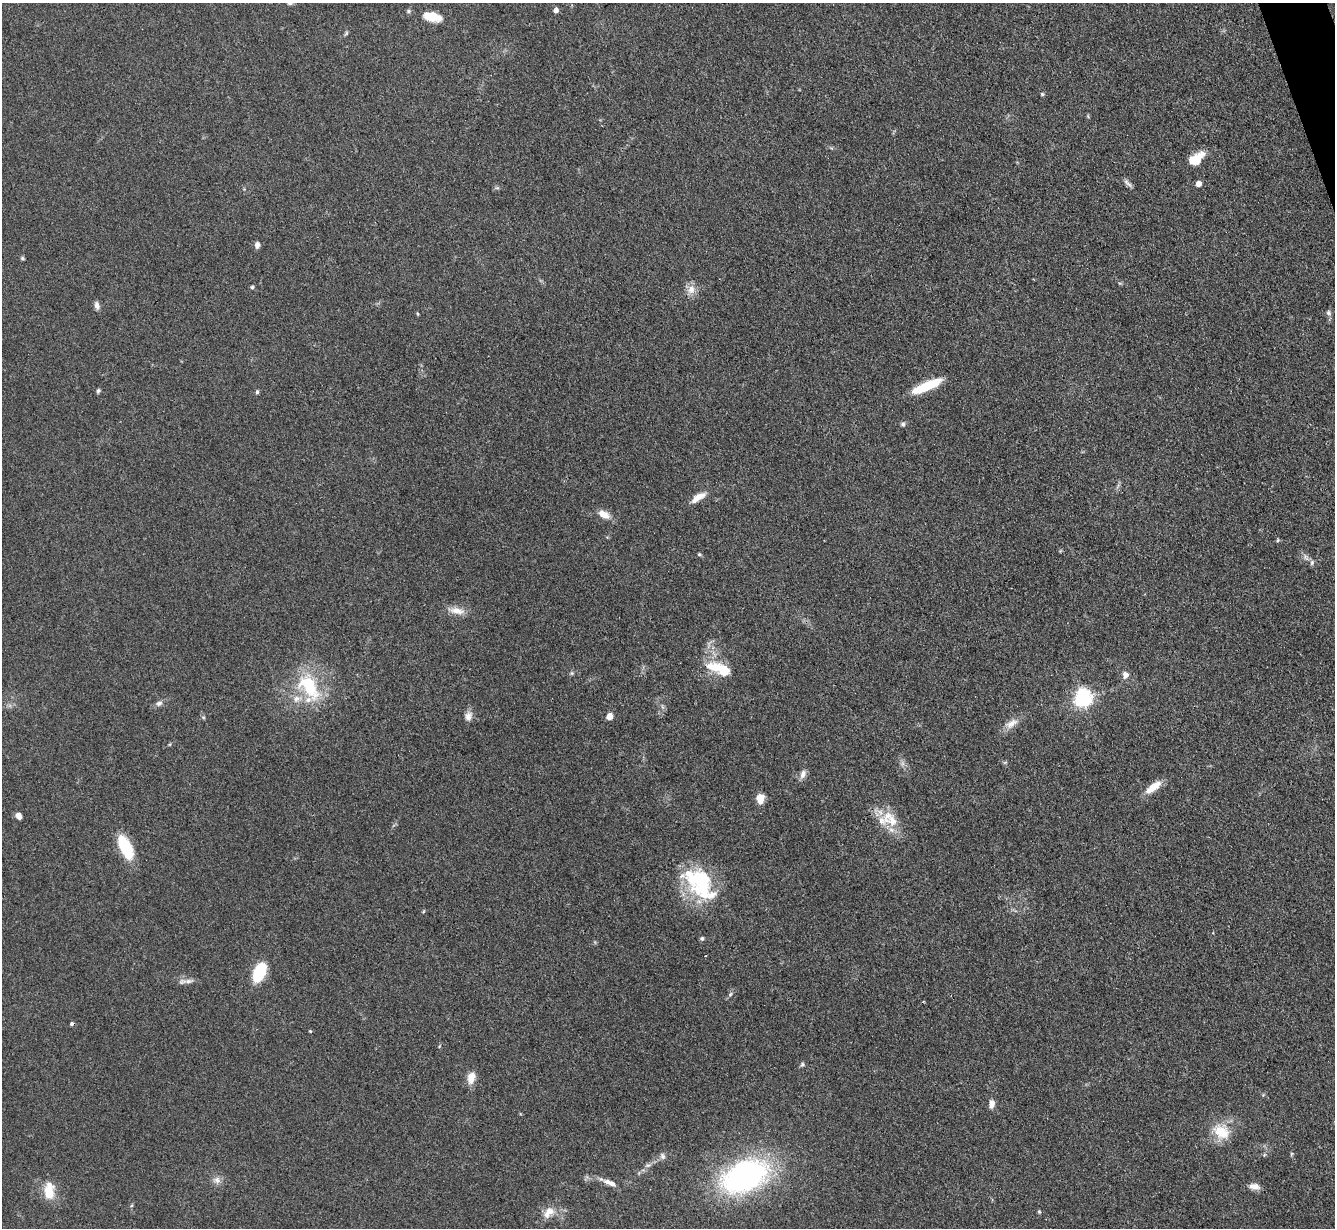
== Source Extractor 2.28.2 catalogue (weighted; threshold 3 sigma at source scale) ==
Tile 10 of 4 x 4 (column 2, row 3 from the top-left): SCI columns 1342-2674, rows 1504-2729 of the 5350 x 5332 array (HDU 1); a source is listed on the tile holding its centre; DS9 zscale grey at full resolution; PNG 1337 x 1230 px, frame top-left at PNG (2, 3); no overlay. Shown black and unused: <1% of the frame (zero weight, under 3 of 4 exposures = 1% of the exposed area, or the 3 px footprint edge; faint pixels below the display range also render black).
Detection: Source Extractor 2.28.2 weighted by HDU 2 'WHT'; one run over the whole footprint, this tile lists its part. Background 0.116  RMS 0.0069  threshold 0.031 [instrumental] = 3 sigma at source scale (4.5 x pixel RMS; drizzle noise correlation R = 1.50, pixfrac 1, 0.05/0.05 arcsec/px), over >= 5 px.
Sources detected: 73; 1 inside a brighter object's white glare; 1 cosmic-ray / hot-pixel residue — not listed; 8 inside a brighter listed object's ellipse — not listed separately; the other 63 listed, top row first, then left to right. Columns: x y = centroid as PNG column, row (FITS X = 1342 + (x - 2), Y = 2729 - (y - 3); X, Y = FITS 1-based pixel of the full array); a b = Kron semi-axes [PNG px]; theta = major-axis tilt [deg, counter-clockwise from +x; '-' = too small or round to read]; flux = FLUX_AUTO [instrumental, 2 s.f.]
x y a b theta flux
556 10 4 4 - 4.4
408 11 6 5 - 1.2
433 16 19 12 -14 11
346 33 7 4 60 1
1042 94 5 4 - 0.84
1088 116 5 4 - 0.79
1195 159 19 10 33 14
1128 183 14 5 -42 2.3
1198 184 5 5 - 5.8
257 245 7 5 86 2.9
22 258 5 4 - 1
252 287 5 4 - 1
691 290 13 10 83 5.8
97 305 10 6 -80 2.8
1329 313 7 6 - 2
927 386 33 8 23 24
98 391 6 4 69 1.2
257 392 5 4 - 1.1
903 424 6 5 - 1.4
698 497 20 8 32 7.4
604 514 17 9 -30 6.6
1278 540 5 5 - 0.84
699 554 5 4 - 0.86
1306 557 10 6 -45 2.7
456 611 24 9 -9 7.4
723 670 16 12 -38 16
572 673 5 5 - 1.1
1125 675 10 8 89 3.4
309 686 43 22 -57 41
1083 698 7 7 - 280
159 703 9 6 32 2.5
468 716 13 10 77 4.3
609 716 5 5 - 10
1011 724 21 10 29 6.6
1005 762 6 4 19 0.82
803 774 12 7 73 3.7
1153 787 22 8 37 10
760 798 10 8 89 7.5
19 816 7 5 -56 4.1
893 821 20 14 -69 14
125 847 25 11 -63 32
700 880 38 32 -61 56
424 911 5 3 - 0.62
702 938 6 5 - 1.2
259 972 16 9 67 35
188 981 16 6 9 3.4
730 994 7 5 47 1.3
310 1031 4 3 - 0.6
802 1064 6 5 - 1.3
471 1077 14 9 77 8
992 1104 12 7 80 3.9
1221 1132 24 19 -32 18
1291 1154 6 4 71 0.82
1264 1155 6 4 72 0.84
662 1156 9 6 -71 2.1
648 1165 8 6 1 1.7
745 1176 39 25 23 190
217 1180 12 9 -16 4
607 1182 10 7 -7 3.5
1254 1186 13 7 -11 4.8
49 1191 21 12 90 14
548 1212 19 11 46 8.5
1039 1212 5 4 - 0.85